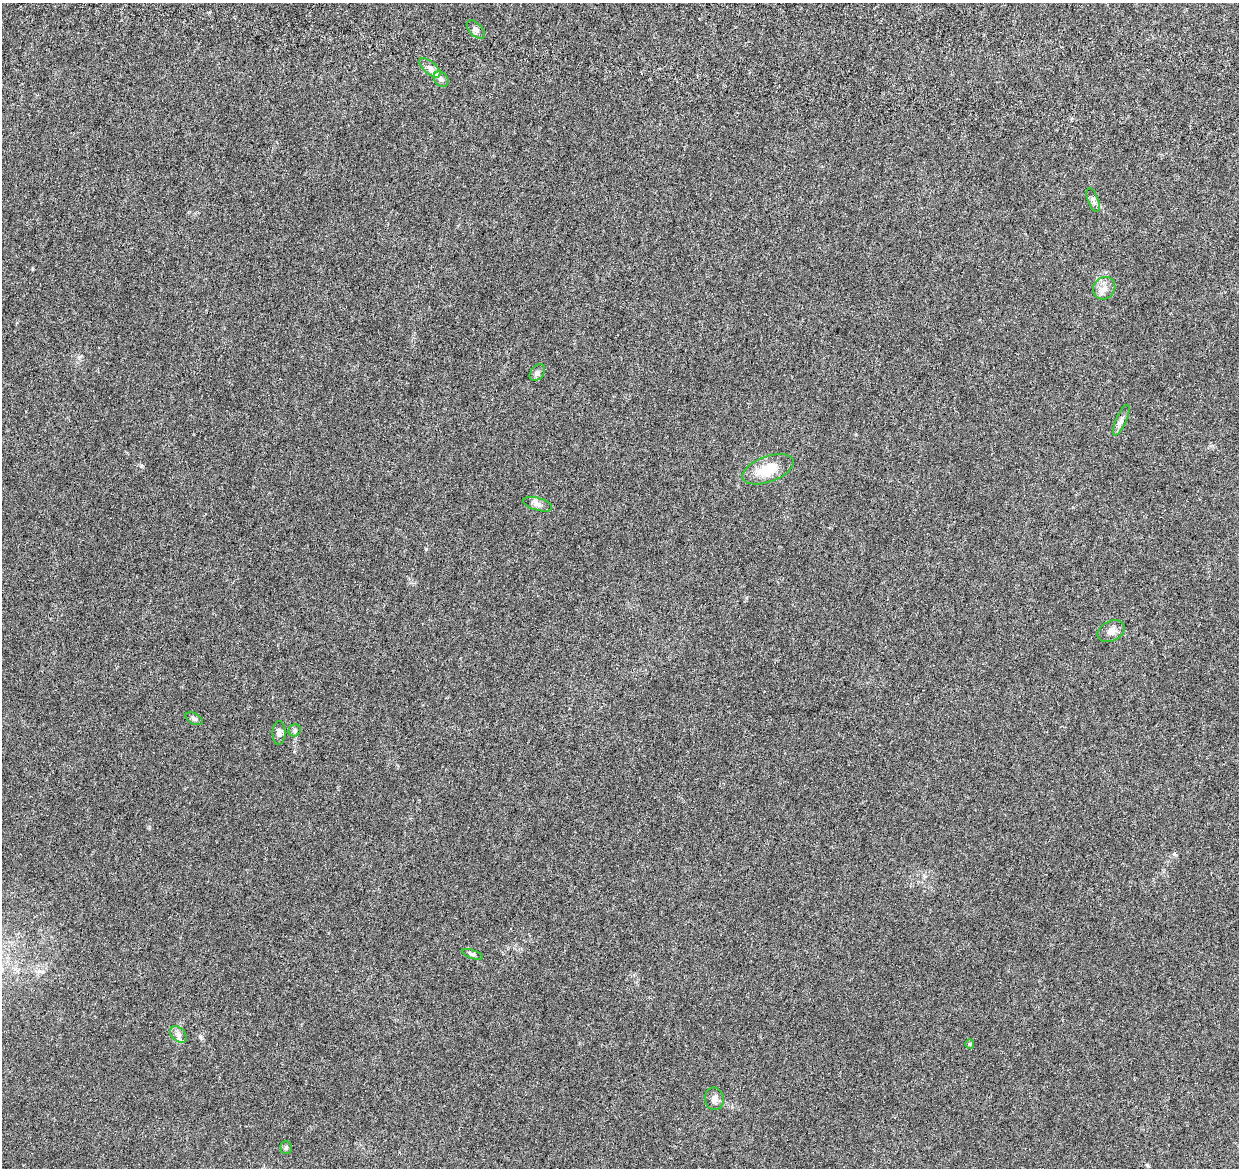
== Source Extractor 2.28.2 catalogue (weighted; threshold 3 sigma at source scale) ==
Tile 10 of 4 x 4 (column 2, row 3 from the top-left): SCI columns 1369-2605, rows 1522-2687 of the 5216 x 5431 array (HDU 1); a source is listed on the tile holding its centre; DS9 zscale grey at full resolution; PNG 1241 x 1170 px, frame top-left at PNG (2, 3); each listed source drawn as its Kron ellipse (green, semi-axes under 4 px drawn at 4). Shown black and unused: <1% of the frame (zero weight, under 4 of 8 exposures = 9% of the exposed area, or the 3 px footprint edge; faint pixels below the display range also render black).
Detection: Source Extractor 2.28.2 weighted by HDU 2 'WHT'; one run over the whole footprint, this tile lists its part. Background 0.00755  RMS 0.0011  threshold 0.0045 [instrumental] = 3 sigma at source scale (4.09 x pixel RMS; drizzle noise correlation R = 1.36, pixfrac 0.8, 0.0396/0.0396 arcsec/px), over >= 5 px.
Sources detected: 19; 1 inside a brighter listed object's ellipse — not listed separately; the other 18 listed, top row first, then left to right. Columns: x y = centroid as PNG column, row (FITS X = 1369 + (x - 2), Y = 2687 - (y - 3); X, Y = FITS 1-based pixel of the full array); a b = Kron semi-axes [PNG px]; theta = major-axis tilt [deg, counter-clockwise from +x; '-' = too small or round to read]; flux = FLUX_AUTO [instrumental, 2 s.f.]
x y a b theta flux
476 30 11 6 -45 0.39
430 68 13 6 -40 0.48
441 79 8 6 -46 0.29
1093 200 12 5 -69 0.33
1104 288 12 10 47 0.76
537 372 9 6 51 0.3
1121 420 16 5 66 0.39
768 469 27 13 20 2.8
538 504 15 6 -16 0.45
1111 631 14 10 26 0.65
194 719 9 5 -30 0.23
295 730 6 5 - 0.2
279 733 12 6 88 0.44
472 954 10 4 -19 0.2
178 1034 9 6 -45 0.42
970 1044 5 4 - 0.11
714 1099 11 9 -82 0.53
286 1147 6 5 - 0.18
Unlisted compact peaks at least as high as the median listed source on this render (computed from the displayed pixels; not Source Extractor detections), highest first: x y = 426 549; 141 466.